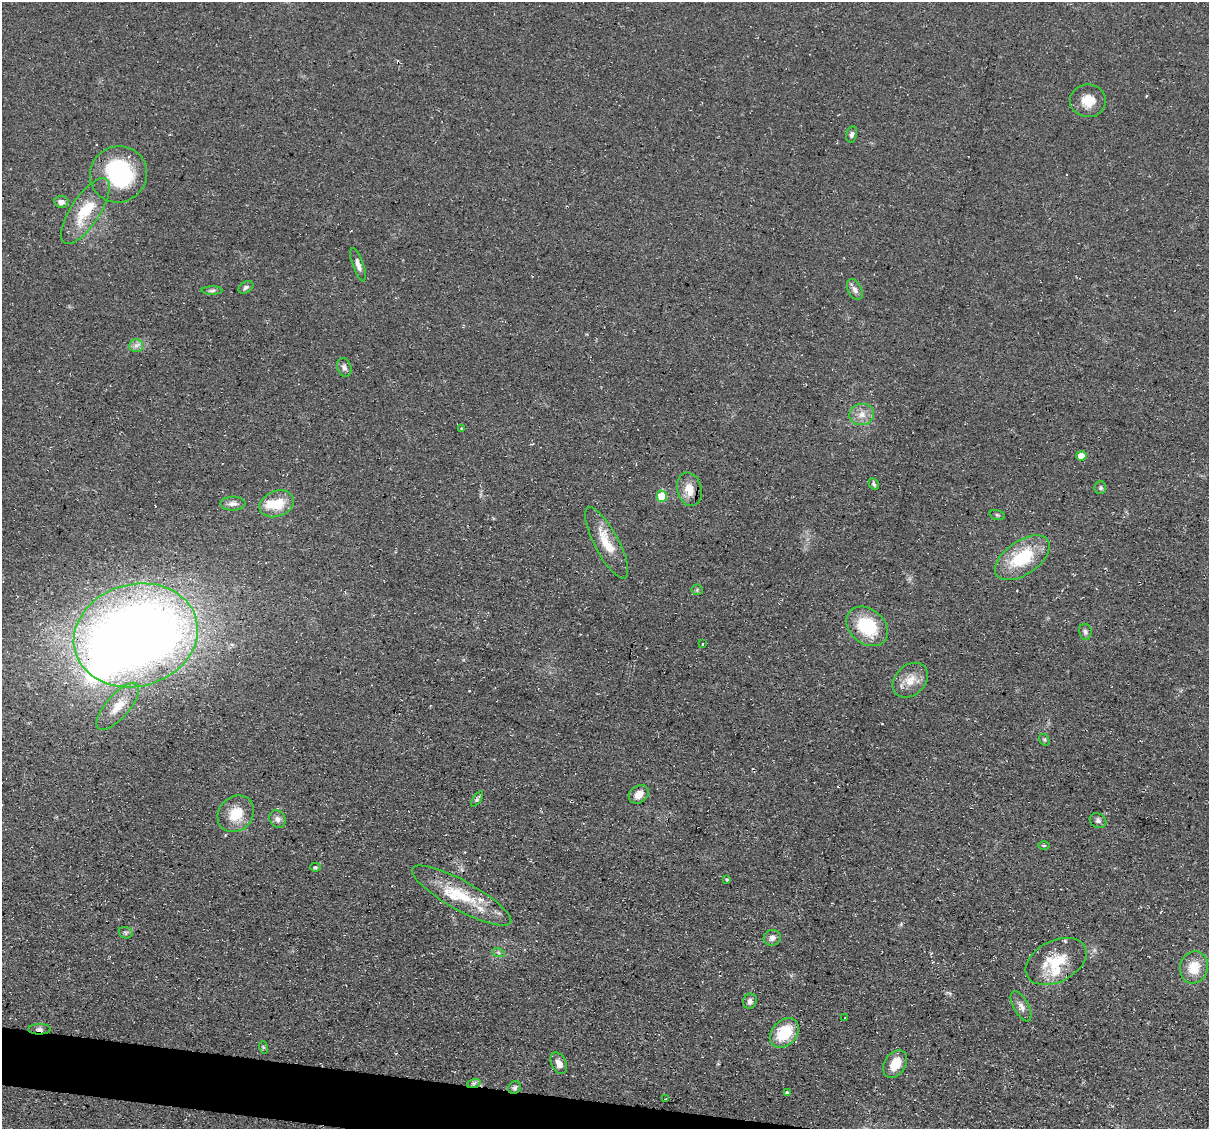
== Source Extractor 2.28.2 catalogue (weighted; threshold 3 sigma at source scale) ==
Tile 6 of 4 x 4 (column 2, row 2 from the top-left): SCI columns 1208-2414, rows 2483-3609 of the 4832 x 4851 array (HDU 1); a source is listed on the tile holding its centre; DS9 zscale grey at full resolution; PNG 1211 x 1131 px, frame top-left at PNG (2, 2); each listed source drawn as its Kron ellipse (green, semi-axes under 4 px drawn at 4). Shown black and unused: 2% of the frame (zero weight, under 3 of 4 exposures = <1% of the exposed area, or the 3 px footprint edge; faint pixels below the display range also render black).
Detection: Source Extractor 2.28.2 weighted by HDU 2 'WHT'; one run over the whole footprint, this tile lists its part. Background 0.0753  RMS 0.0077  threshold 0.0345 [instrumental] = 3 sigma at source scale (4.5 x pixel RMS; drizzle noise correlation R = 1.50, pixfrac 1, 0.05/0.05 arcsec/px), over >= 5 px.
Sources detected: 67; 3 inside a brighter object's white glare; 4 cosmic-ray / hot-pixel residue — neither listed nor drawn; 3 inside a brighter listed object's ellipse — not listed separately; the other 57 listed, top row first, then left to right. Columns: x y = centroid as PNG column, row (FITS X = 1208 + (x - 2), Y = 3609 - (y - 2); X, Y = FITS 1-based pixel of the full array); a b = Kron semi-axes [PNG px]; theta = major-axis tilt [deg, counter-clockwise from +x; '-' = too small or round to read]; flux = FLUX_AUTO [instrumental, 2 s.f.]
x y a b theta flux
1088 101 18 16 -1 14
852 134 8 5 77 2.2
118 174 29 28 - 70
61 202 7 6 - 3.7
85 211 38 14 57 29
358 265 17 5 -71 4
246 287 8 5 32 2
855 290 11 6 -64 3.5
212 291 10 4 1 1.7
136 346 7 6 - 3
344 367 9 7 -70 2.9
862 414 12 10 12 7.3
461 429 3 2 - 1.1
1081 456 5 5 - 9.9
874 484 6 4 -62 1.6
1100 488 6 6 - 1.6
689 489 17 12 -76 12
662 496 5 5 - 26
233 504 12 7 1 3.8
277 504 18 12 21 19
997 515 8 5 -15 1.4
607 543 40 12 -62 19
1022 558 31 17 34 39
697 590 5 5 - 1.2
867 626 23 17 -40 42
1085 632 8 6 -82 2.1
136 635 63 51 15 910
703 644 3 3 - 1.4
910 680 20 15 44 12
118 706 29 11 49 14
1044 740 6 4 -59 1.3
639 794 11 8 35 7.2
477 799 8 4 56 1.7
236 814 20 16 45 18
277 819 9 7 -56 3.6
1098 821 8 7 - 2.4
1044 846 6 4 1 1
315 867 5 4 - 1.2
727 880 4 3 - 0.92
462 896 56 14 -29 35
126 933 7 5 -19 1.6
772 938 8 8 - 3.8
498 952 6 4 -19 1.3
1056 961 32 20 27 30
1194 967 16 14 72 15
750 1001 8 6 69 3.3
1021 1006 17 7 -62 4.8
845 1018 2 2 - 0.47
39 1029 11 5 -1 2.8
784 1033 17 12 46 27
263 1047 6 4 -72 0.91
559 1063 11 7 -64 5.6
895 1064 15 10 58 12
474 1083 7 4 19 1.8
515 1088 7 6 - 1.7
787 1092 4 3 - 0.99
666 1099 4 3 - 3.3
Overlapping masked pixels (flux is a lower limit): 2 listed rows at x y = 39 1029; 474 1083